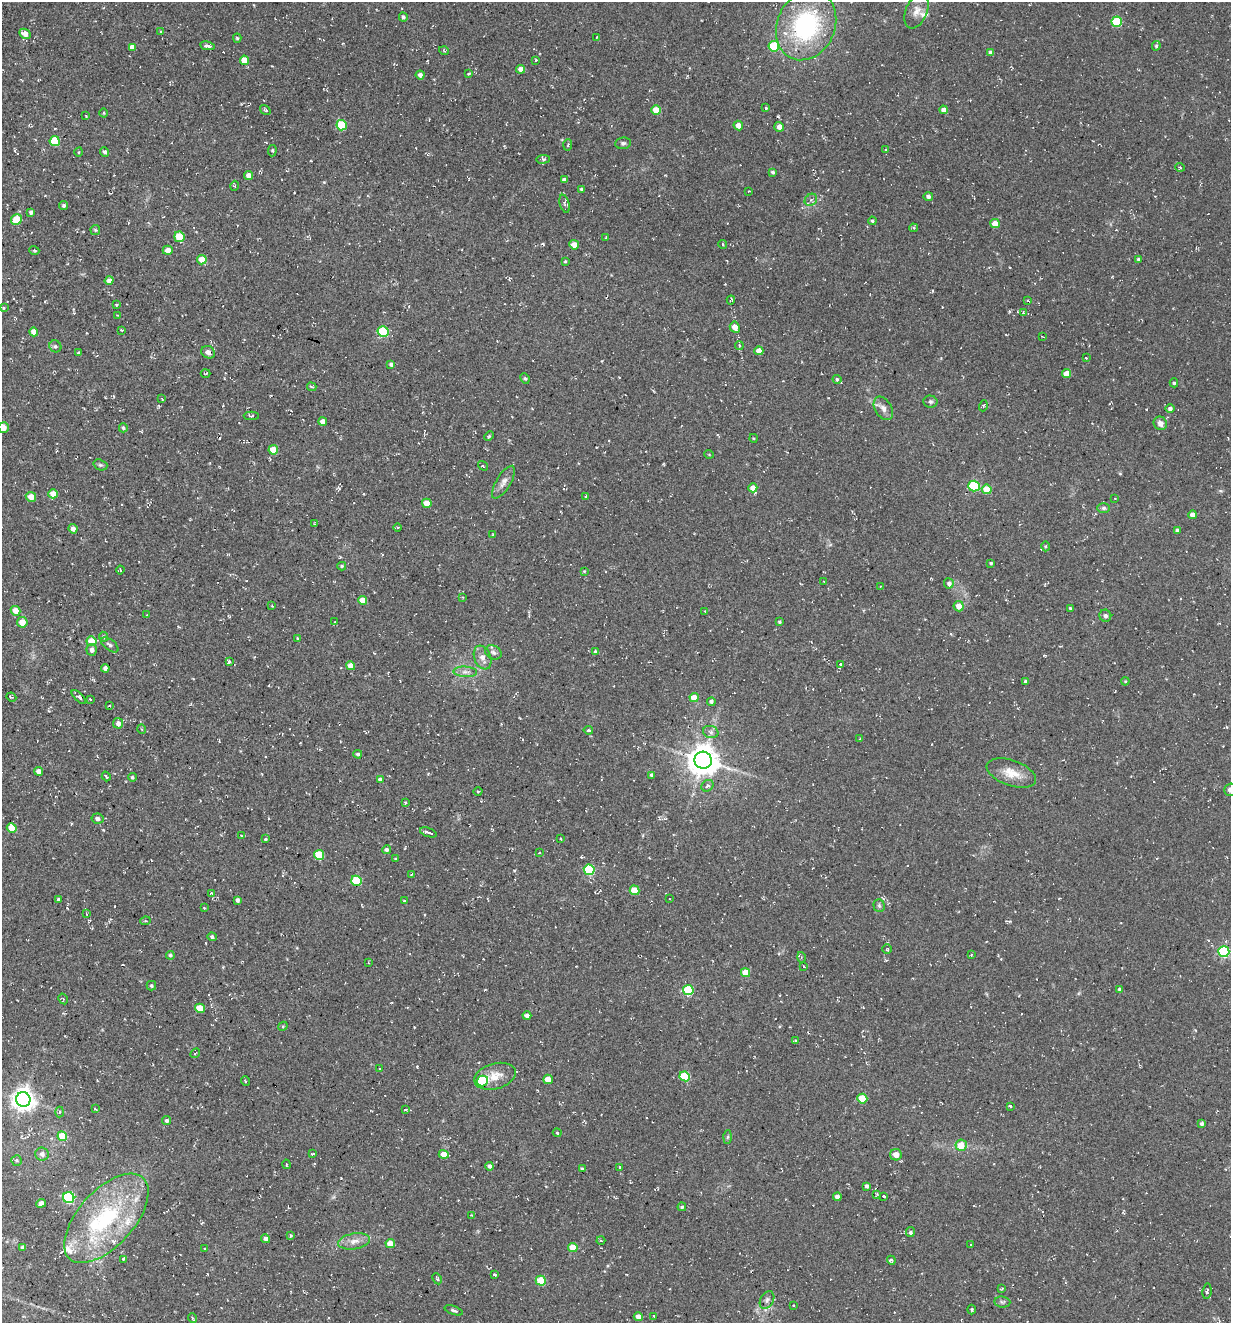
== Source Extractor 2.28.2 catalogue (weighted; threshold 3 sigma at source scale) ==
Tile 11 of 4 x 4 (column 3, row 3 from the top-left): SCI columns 2714-3942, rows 1343-2663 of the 5354 x 5304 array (HDU 1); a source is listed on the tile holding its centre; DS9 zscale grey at full resolution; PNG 1233 x 1325 px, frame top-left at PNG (2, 2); each listed source drawn as its Kron ellipse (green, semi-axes under 4 px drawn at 4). Shown black and unused: <1% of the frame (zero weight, under 2 of 3 exposures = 3% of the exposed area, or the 3 px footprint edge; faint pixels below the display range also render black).
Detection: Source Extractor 2.28.2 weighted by HDU 2 'WHT'; one run over the whole footprint, this tile lists its part. Background 0.0885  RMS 0.013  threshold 0.0569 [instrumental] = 3 sigma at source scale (4.5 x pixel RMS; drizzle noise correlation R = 1.50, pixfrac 1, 0.05/0.05 arcsec/px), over >= 5 px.
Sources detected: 298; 13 cosmic-ray / hot-pixel residue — neither listed nor drawn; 6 inside a brighter listed object's ellipse — not listed separately; the other 279 listed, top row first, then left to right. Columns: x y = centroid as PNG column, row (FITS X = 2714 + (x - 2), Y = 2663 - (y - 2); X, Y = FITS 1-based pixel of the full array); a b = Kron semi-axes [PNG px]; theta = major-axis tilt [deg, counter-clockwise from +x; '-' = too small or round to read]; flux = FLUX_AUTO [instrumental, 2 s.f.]
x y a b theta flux
917 11 18 10 67 12
403 17 4 4 - 3.1
1117 22 5 5 - 61
806 25 36 29 65 150
161 32 3 3 - 1.9
25 34 6 4 -26 10
597 37 2 2 - 1
237 38 4 4 - 1.7
207 46 7 3 -10 6.7
774 46 5 5 - 56
1156 46 5 4 - 2.1
132 47 4 4 - 6.6
444 51 5 3 - 1
991 52 4 4 - 3.6
244 60 4 4 - 21
536 60 3 2 - 1.2
521 69 4 4 - 6.6
468 74 3 2 - 2
420 75 4 4 - 4.9
766 108 3 3 - 1.8
265 110 6 4 -33 2.1
656 110 5 4 - 23
943 110 4 4 - 6.2
104 113 4 3 - 1.1
86 116 4 3 - 0.85
342 125 5 5 - 48
738 126 5 4 - 8.1
779 127 5 5 - 7.8
55 141 5 5 - 49
623 143 8 6 6 3
568 145 5 3 - 1.4
886 150 3 2 - 1.1
272 151 6 4 85 1.5
79 152 5 3 - 1.2
104 152 5 4 - 3
543 159 7 3 7 1.8
1180 167 5 3 - 1
773 172 4 3 - 2.2
249 175 4 4 - 8.6
564 180 4 3 - 5.4
235 186 5 3 - 1.3
582 189 4 4 - 2.7
749 191 3 2 - 0.74
928 197 4 4 - 4
811 200 7 5 43 3.1
565 204 9 5 -74 2.9
64 205 4 4 - 2.4
31 212 4 4 - 3.3
16 219 5 5 - 31
872 221 4 4 - 1.9
995 224 5 4 - 14
913 228 4 3 - 2
95 230 5 5 - 1.5
179 237 5 5 - 47
606 237 4 2 - 1.1
574 245 5 4 - 9.6
723 245 4 3 - 1.2
34 250 5 3 - 1.3
168 250 5 4 - 11
202 260 5 5 - 20
1139 260 3 3 - 2.7
565 262 4 3 - 1.4
109 280 5 4 - 8.8
731 300 4 3 - 1.5
1028 301 4 2 - 1.2
116 305 4 2 - 1
3 308 3 3 - 1.2
1023 313 4 3 - 1.3
117 315 2 2 - 0.67
735 327 6 5 - 12
121 330 3 2 - 1.1
34 332 4 4 - 11
383 332 5 5 - 81
1042 336 3 2 - 0.83
55 346 6 5 - 2.6
739 346 4 4 - 3.1
759 351 4 4 - 9.8
208 352 7 6 - 5
78 353 4 3 - 1.3
1086 358 3 2 - 1.5
391 364 4 4 - 2.9
206 373 5 2 - 1.1
1067 374 4 4 - 14
525 378 5 4 - 1.6
837 379 4 4 - 2.6
1174 383 4 4 - 2
312 387 5 3 - 2.3
162 399 4 2 - 1.2
930 402 7 6 - 2.6
983 406 5 3 - 1.4
883 408 13 8 -59 7
1170 409 4 4 - 3.1
251 416 7 4 -1 1.7
323 422 4 4 - 7.6
1160 423 7 6 - 6
3 428 5 5 - 8.5
123 428 4 4 - 2.1
489 436 5 4 - 1.6
753 438 4 3 - 1.1
273 450 5 4 - 25
709 454 4 3 - 0.92
100 465 7 5 -19 2.2
483 466 5 3 - 1.1
503 482 18 7 58 7.7
974 486 5 5 - 73
753 488 4 4 - 9.4
987 489 5 5 - 22
53 494 5 4 - 15
585 496 3 2 - 2
31 497 5 5 - 14
1115 498 3 2 - 0.69
427 503 5 4 - 17
1104 508 6 5 - 2.6
1192 515 4 4 - 6.4
315 524 4 3 - 1.1
397 528 4 3 - 1.2
73 529 4 4 - 6.3
1177 530 4 3 - 3.1
493 535 3 3 - 1.3
1045 546 5 3 - 1.2
991 563 3 3 - 1.6
342 566 4 4 - 1.5
120 570 4 3 - 1.5
584 571 4 3 - 0.96
824 581 3 2 - 1.1
949 583 5 5 - 3.9
880 586 3 3 - 1.2
463 597 4 2 - 0.95
363 600 5 4 - 16
272 606 4 3 - 1.1
959 606 5 5 - 12
1070 608 3 3 - 1.5
16 611 5 4 - 13
705 611 3 2 - 1.1
146 615 3 2 - 0.73
1105 616 6 6 - 4.2
22 622 5 5 - 14
334 622 4 2 - 0.99
779 622 3 3 - 1.8
103 637 5 4 - 1.9
297 638 3 3 - 0.94
91 641 5 4 - 20
110 645 10 5 -37 3.7
92 650 6 5 - 4.4
493 652 8 6 -26 3.8
596 652 4 4 - 4
482 658 12 8 -68 8.6
229 662 4 3 - 3
840 664 3 2 - 1.7
350 666 4 4 - 11
105 668 4 4 - 4.8
465 672 12 5 -2 5.3
1025 681 4 3 - 4.1
1125 681 4 3 - 1.1
11 697 5 3 - 1.6
79 697 9 4 -42 2.9
694 698 4 4 - 20
90 699 3 3 - 1.2
711 702 4 4 - 3.3
109 705 4 3 - 1.1
118 723 5 5 - 4.8
142 729 5 4 - 1.9
588 730 4 3 - 2.2
711 732 8 6 -16 4
860 739 4 2 - 0.95
358 754 4 4 - 2.6
703 760 9 8 - 2000
39 771 4 4 - 7.8
1011 773 26 12 -19 20
652 775 4 3 - 3.5
106 776 5 3 - 1.5
132 777 4 4 - 1.8
380 780 4 3 - 38
707 786 6 5 - 3.1
1230 790 6 5 - 4.9
478 791 4 3 - 1.4
405 803 4 4 - 1.5
97 819 6 5 - 3.6
12 828 5 4 - 19
428 832 9 3 -19 16
241 836 3 3 - 1
265 839 3 3 - 6.6
561 839 3 2 - 0.96
386 850 4 4 - 3.1
539 853 3 2 - 0.74
319 855 5 5 - 35
396 859 3 3 - 1.6
589 870 5 5 - 86
412 874 4 2 - 0.76
356 881 5 5 - 52
634 890 5 4 - 28
211 893 3 2 - 0.88
670 899 2 2 - 0.78
58 900 3 3 - 3.9
237 900 4 3 - 3.5
404 901 3 3 - 1.2
879 905 6 5 - 2.2
204 908 4 3 - 1.1
87 914 3 2 - 0.86
145 921 5 4 - 1.4
212 937 5 4 - 2.9
887 949 4 4 - 1.5
1224 952 5 5 - 130
170 955 4 4 - 2.4
971 955 4 3 - 1.4
801 957 5 3 - 1.5
369 963 3 2 - 1.1
804 967 3 3 - 3.8
746 972 4 4 - 22
151 986 5 5 - 1.9
1120 989 3 3 - 2.2
688 990 5 5 - 63
63 999 6 4 -58 1.4
200 1008 5 4 - 26
527 1016 4 4 - 6.8
283 1026 5 4 - 1.3
796 1040 4 3 - 1.5
195 1053 5 2 - 0.83
379 1069 4 2 - 0.91
495 1076 21 12 15 18
685 1076 5 5 - 48
548 1079 5 4 - 16
245 1081 5 3 - 1
482 1081 6 5 - 80
862 1099 5 5 - 36
23 1100 7 7 - 990
1010 1106 3 3 - 4.1
95 1109 3 3 - 2.8
405 1109 3 2 - 1.9
59 1112 5 3 - 1.4
167 1121 4 4 - 2.8
1202 1124 4 4 - 2.9
557 1133 4 3 - 1.5
62 1136 5 4 - 30
728 1137 7 4 88 2
961 1145 6 5 - 18
42 1154 7 6 - 4.6
313 1154 4 2 - 1.7
444 1154 5 4 - 13
896 1155 6 5 - 10
17 1160 5 5 - 2.1
286 1164 4 2 - 1
489 1166 4 3 - 4
620 1167 3 2 - 1.3
582 1168 3 3 - 1.3
867 1186 3 3 - 3.5
877 1194 3 3 - 1.5
884 1196 3 3 - 3
837 1197 4 4 - 6.9
69 1198 5 5 - 130
41 1203 5 4 - 7.9
682 1207 4 4 - 2
472 1215 3 3 - 1
106 1218 55 28 48 130
910 1232 5 4 - 3.2
290 1235 3 3 - 4
266 1239 5 4 - 4.7
601 1240 4 3 - 1.1
354 1241 16 8 10 9.7
390 1243 4 4 - 18
971 1244 4 2 - 0.77
23 1247 4 3 - 1.9
573 1248 5 4 - 23
205 1249 3 2 - 0.81
123 1259 4 3 - 2.5
891 1260 4 3 - 2.2
494 1275 3 3 - 5.5
437 1279 6 4 -63 1.7
541 1281 5 5 - 35
1002 1289 4 2 - 1.1
1207 1291 8 4 81 2.5
767 1300 9 6 61 4.2
1002 1302 8 5 -5 2.7
793 1305 3 2 - 0.93
972 1309 5 2 - 1.6
454 1310 9 4 -19 2.4
654 1316 3 2 - 1
638 1317 4 4 - 8.4
192 1318 5 3 - 1.1
Isophote crosses this tile's border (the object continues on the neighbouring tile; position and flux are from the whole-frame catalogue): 2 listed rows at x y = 3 428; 1230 790